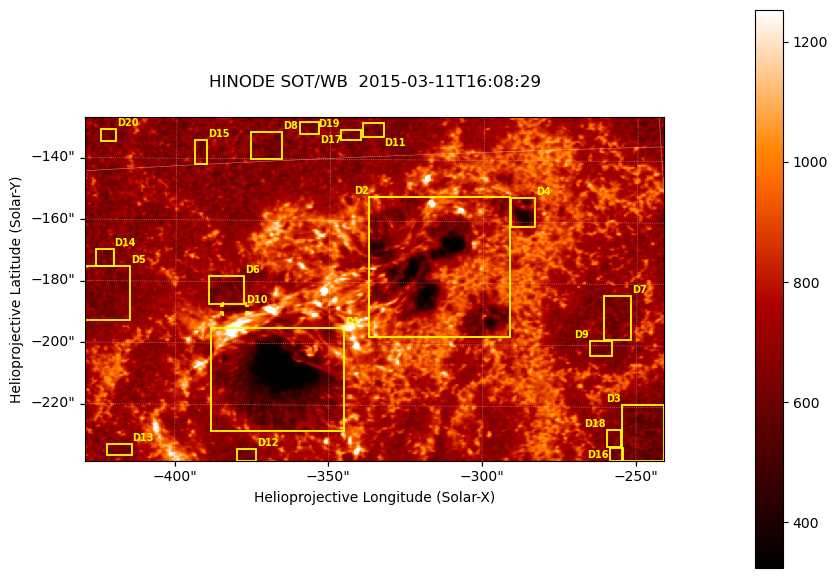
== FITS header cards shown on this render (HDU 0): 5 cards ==
TELESCOP= 'HINODE'
INSTRUME= 'SOT/WB'
DATE_OBS= '2015-03-11T16:08:29.899'
CTYPE1  = 'Solar-X'
CTYPE2  = 'Solar-Y'

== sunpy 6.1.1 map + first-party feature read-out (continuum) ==
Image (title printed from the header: HINODE SOT/WB  2015-03-11T16:08:29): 864 x 512 px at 0.218 arcsec/px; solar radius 966 arcsec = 4431 px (partial field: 0.7% of the solar disc is inside the frame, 100% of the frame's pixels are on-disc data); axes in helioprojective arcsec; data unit not stated in the header (colour bar unlabelled)
Orientation: roll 0.412 deg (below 1 deg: not rotated)
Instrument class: CONTINUUM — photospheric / low-chromospheric filtergram (Ca II H line): granulation and sunspots, dark-feature search
Dark features (sunspots / pores): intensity divided by the frame's on-disc median (partial field: no limb-darkening profile); reference = the frame's on-disc median (the 8%-of-disc-diameter window exceeds this field); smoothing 3 px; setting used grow <= 0.84, no closing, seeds <= 0.84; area >= 110 px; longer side >= 6 px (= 1.3 arcsec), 3 px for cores <= 0.7; partial field; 24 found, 20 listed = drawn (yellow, D1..; 1 of them under ~3 arcsec drawn as corner ticks so the feature stays visible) (cap 20 boxes per figure: the strongest are kept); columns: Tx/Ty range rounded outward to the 1 arcsec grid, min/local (2 s.f., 1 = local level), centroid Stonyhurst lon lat
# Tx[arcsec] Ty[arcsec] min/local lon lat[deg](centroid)
D1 -389..-345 -229..-194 0.35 -24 -19
D2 -338..-291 -198..-152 0.39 -20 -17
D3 -255..-240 -238..-219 0.67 -16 -21
D4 -292..-283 -162..-152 0.51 -18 -16
D5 -430..-414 -193..-175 0.74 -27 -17
D6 -390..-377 -188..-178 0.74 -24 -17
D7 -261..-251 -198..-183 0.77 -16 -18
D8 -376..-365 -140..-131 0.75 -23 -15
D9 -266..-258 -204..-198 0.76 -17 -19
D10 -385..-377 -190..-187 0.67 -24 -18
D11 -340..-332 -133..-128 0.74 -21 -14
D12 -380..-373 -239..-234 0.78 -25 -21
D13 -422..-414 -237..-233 0.75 -27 -20
D14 -426..-420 -175..-169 0.76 -27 -17
D15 -395..-390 -142..-134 0.74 -25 -15
D16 -259..-254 -238..-233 0.76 -16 -21
D17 -360..-353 -132..-128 0.77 -22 -14
D18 -260..-255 -233..-227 0.73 -16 -21
D19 -347..-340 -134..-130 0.76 -21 -15
D20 -425..-419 -135..-130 0.77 -27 -14